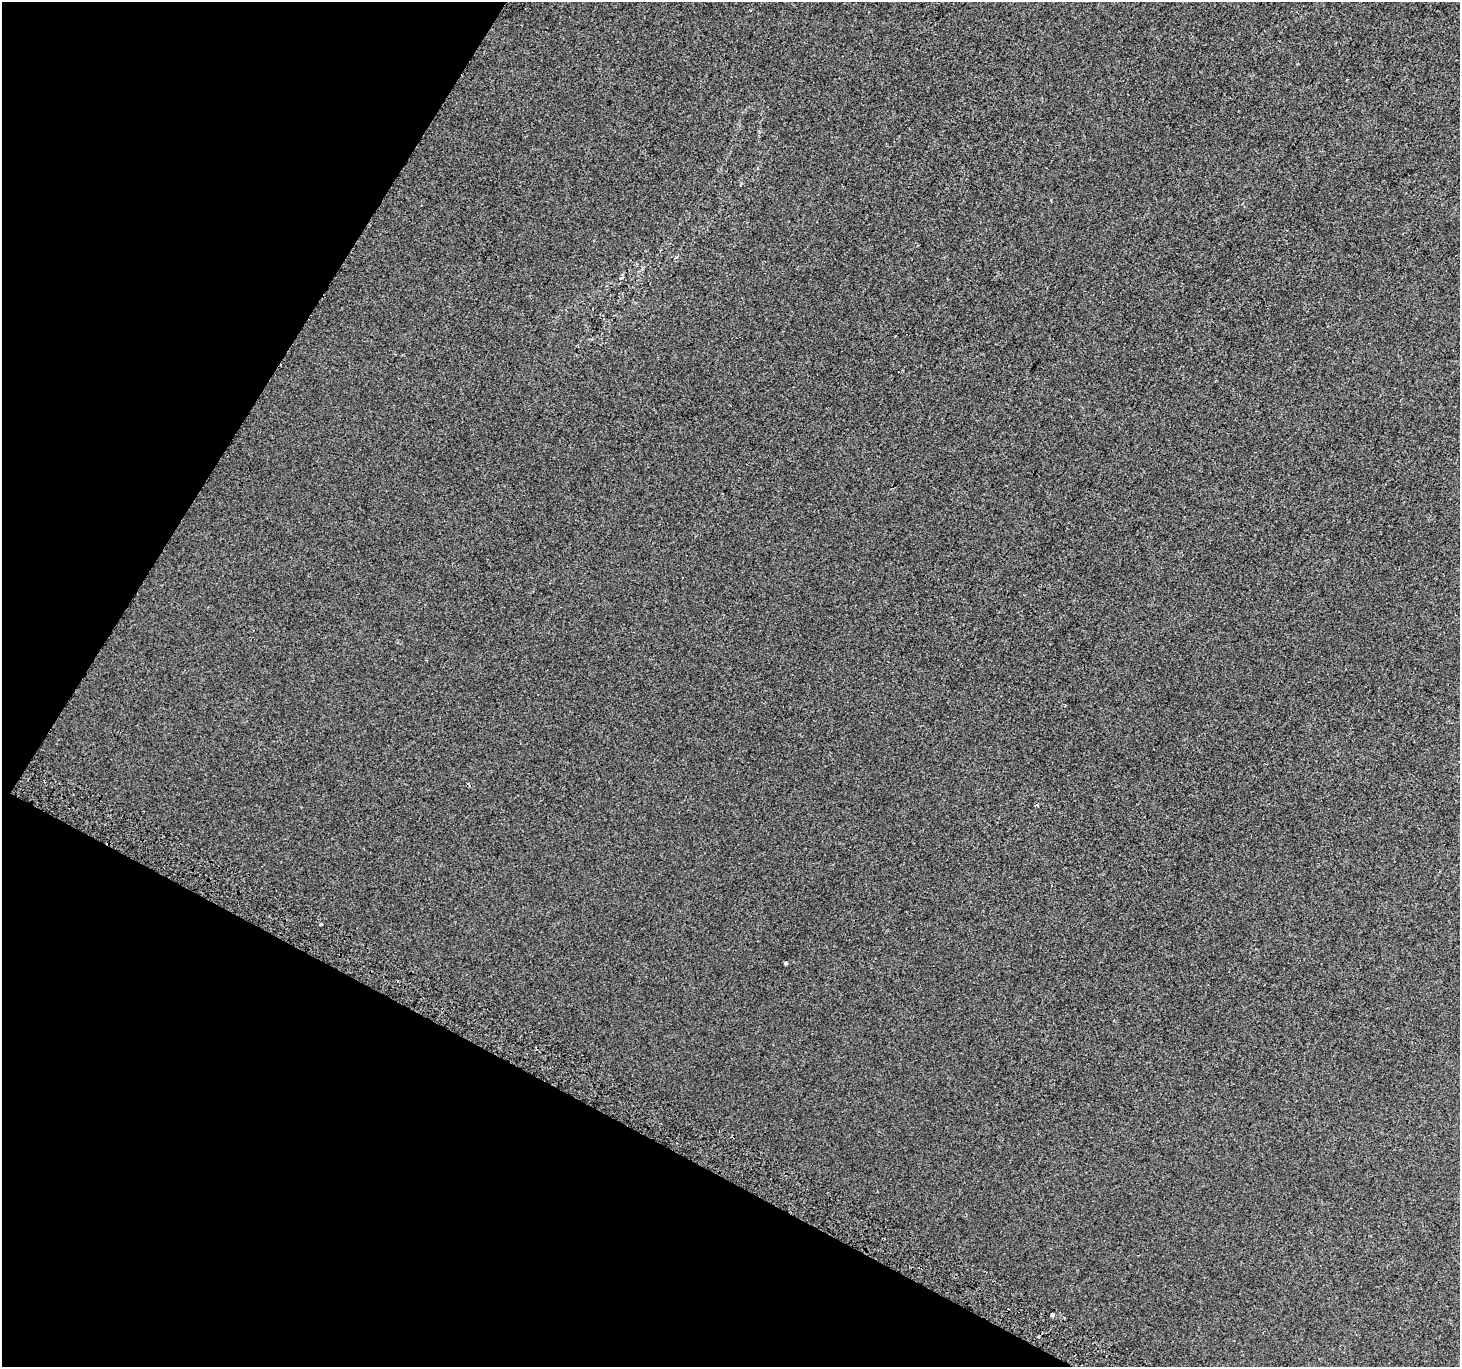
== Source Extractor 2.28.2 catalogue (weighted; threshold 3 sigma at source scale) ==
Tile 9 of 4 x 4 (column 1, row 3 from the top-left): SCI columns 31-1488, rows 1665-3029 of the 5886 x 5993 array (HDU 1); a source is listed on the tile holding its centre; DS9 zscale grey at full resolution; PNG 1462 x 1369 px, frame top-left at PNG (2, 2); no overlay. Shown black and unused: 26% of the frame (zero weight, under 2 of 3 exposures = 2% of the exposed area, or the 3 px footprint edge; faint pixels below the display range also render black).
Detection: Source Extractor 2.28.2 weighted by HDU 2 'WHT'; one run over the whole footprint, this tile lists its part. Background 0.00147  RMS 0.0073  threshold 0.0329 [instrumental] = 3 sigma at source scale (4.5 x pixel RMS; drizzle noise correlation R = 1.50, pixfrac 1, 0.0396/0.0396 arcsec/px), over >= 5 px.
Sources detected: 6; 1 cosmic-ray / hot-pixel residue — not listed; the other 5 listed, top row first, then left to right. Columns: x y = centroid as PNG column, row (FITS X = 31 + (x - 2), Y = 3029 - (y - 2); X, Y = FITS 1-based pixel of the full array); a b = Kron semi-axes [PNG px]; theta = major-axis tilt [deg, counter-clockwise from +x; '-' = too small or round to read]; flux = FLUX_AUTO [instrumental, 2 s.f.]
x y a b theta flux
622 278 5 2 - 0.7
321 924 4 3 - 1.3
786 963 4 3 - 1.6
1052 1315 3 3 - 4.6
1039 1337 4 3 - 0.73